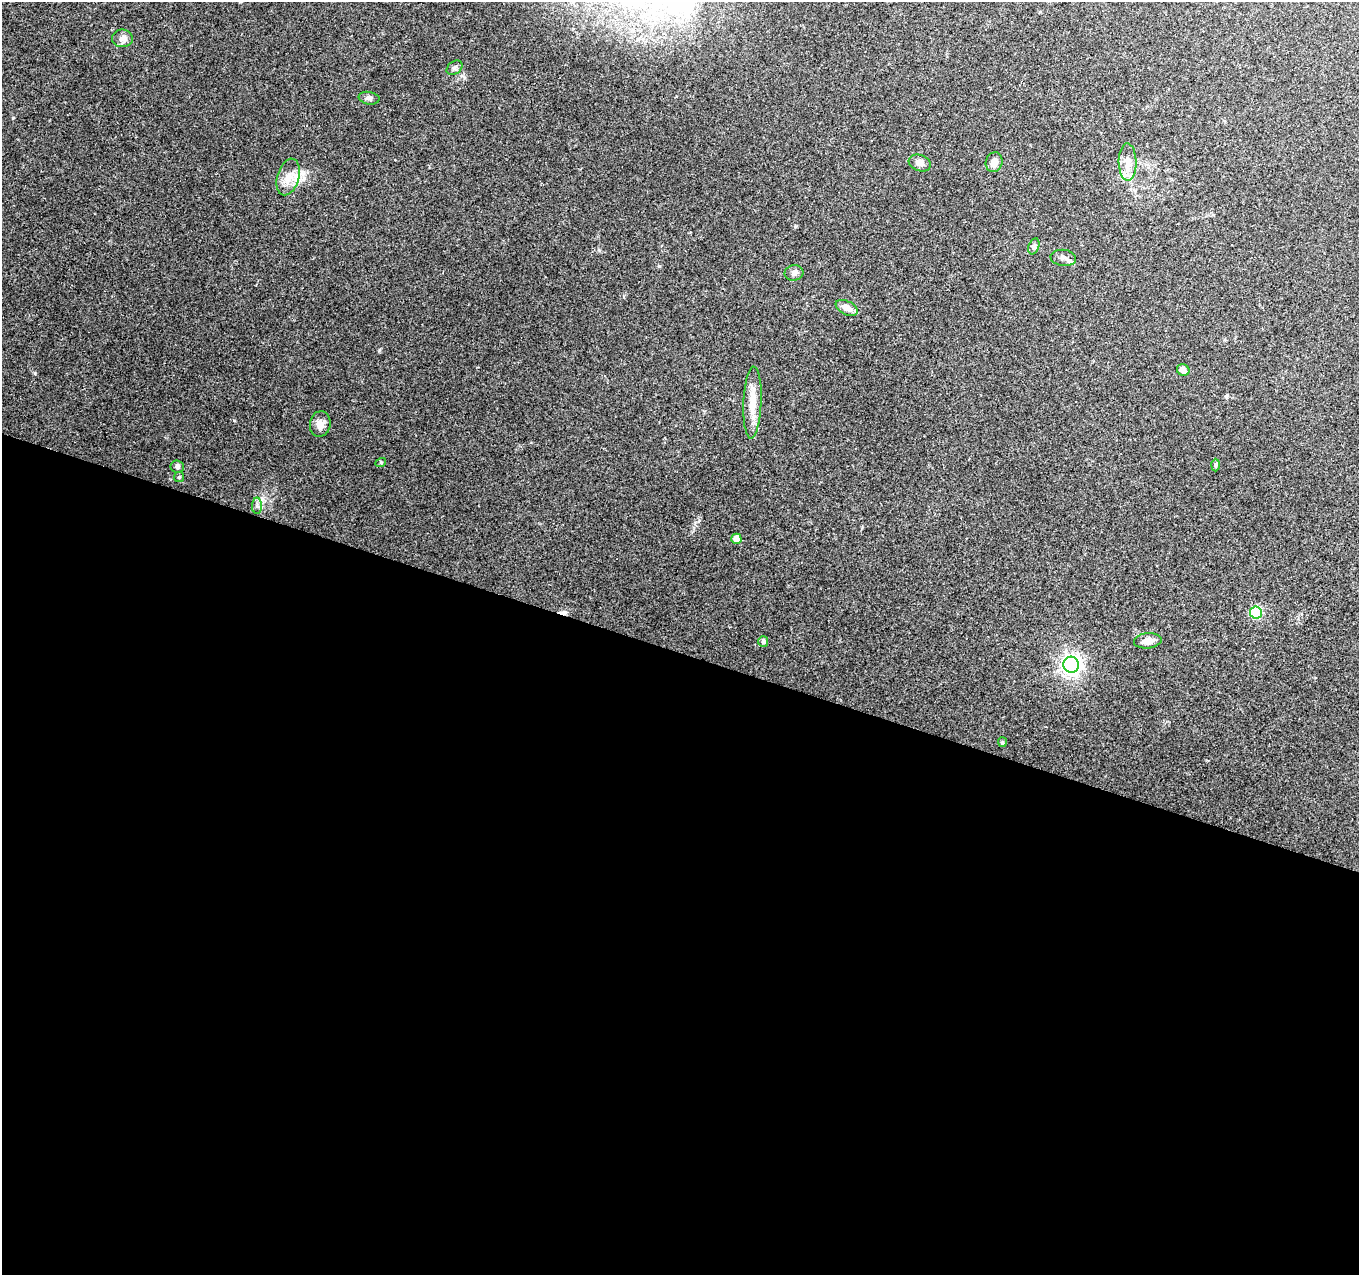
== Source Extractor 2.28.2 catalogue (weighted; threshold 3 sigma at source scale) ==
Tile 14 of 4 x 4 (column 2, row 4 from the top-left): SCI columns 1358-2714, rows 218-1490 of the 5439 x 5590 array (HDU 1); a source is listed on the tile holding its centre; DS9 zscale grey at full resolution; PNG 1361 x 1277 px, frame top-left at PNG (2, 2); each listed source drawn as its Kron ellipse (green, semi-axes under 4 px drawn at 4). Shown black and unused: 49% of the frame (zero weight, under 2 of 3 exposures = <1% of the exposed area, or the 3 px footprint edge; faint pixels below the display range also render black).
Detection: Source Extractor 2.28.2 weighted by HDU 2 'WHT'; one run over the whole footprint, this tile lists its part. Background 0.153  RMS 0.0078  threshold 0.0352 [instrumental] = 3 sigma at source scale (4.5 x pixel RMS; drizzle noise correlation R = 1.50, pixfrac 1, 0.0396/0.0396 arcsec/px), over >= 5 px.
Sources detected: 26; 1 cosmic-ray / hot-pixel residue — neither listed nor drawn; the other 25 listed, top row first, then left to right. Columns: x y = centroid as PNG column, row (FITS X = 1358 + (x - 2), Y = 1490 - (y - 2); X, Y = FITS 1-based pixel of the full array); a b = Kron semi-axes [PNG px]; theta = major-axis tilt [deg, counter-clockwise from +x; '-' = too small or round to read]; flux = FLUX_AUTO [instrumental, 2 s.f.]
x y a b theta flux
122 38 10 9 - 4.4
454 68 9 6 38 2.1
369 98 10 6 -9 2.7
994 162 10 8 71 5.7
1127 162 19 9 -89 8.5
920 163 11 8 -19 3.9
288 177 19 11 73 10
1034 246 8 5 70 1.8
1063 258 13 8 -6 3.5
794 273 9 7 10 2.9
847 308 12 6 -27 6.9
1183 370 6 5 - 5.1
752 403 36 9 88 15
320 424 13 10 81 5.8
381 462 5 3 - 0.71
1215 465 6 4 88 1.1
177 466 7 6 - 2.2
179 477 5 5 - 1
257 506 8 5 89 2.2
736 539 5 5 - 7.9
1256 612 6 6 - 55
1148 641 14 7 6 5.9
763 642 5 5 - 2.6
1071 665 8 7 - 410
1002 742 5 4 - 0.93
Unlisted compact peaks at least as high as the median listed source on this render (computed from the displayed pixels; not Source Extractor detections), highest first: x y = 379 350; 34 373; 599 250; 659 266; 795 226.